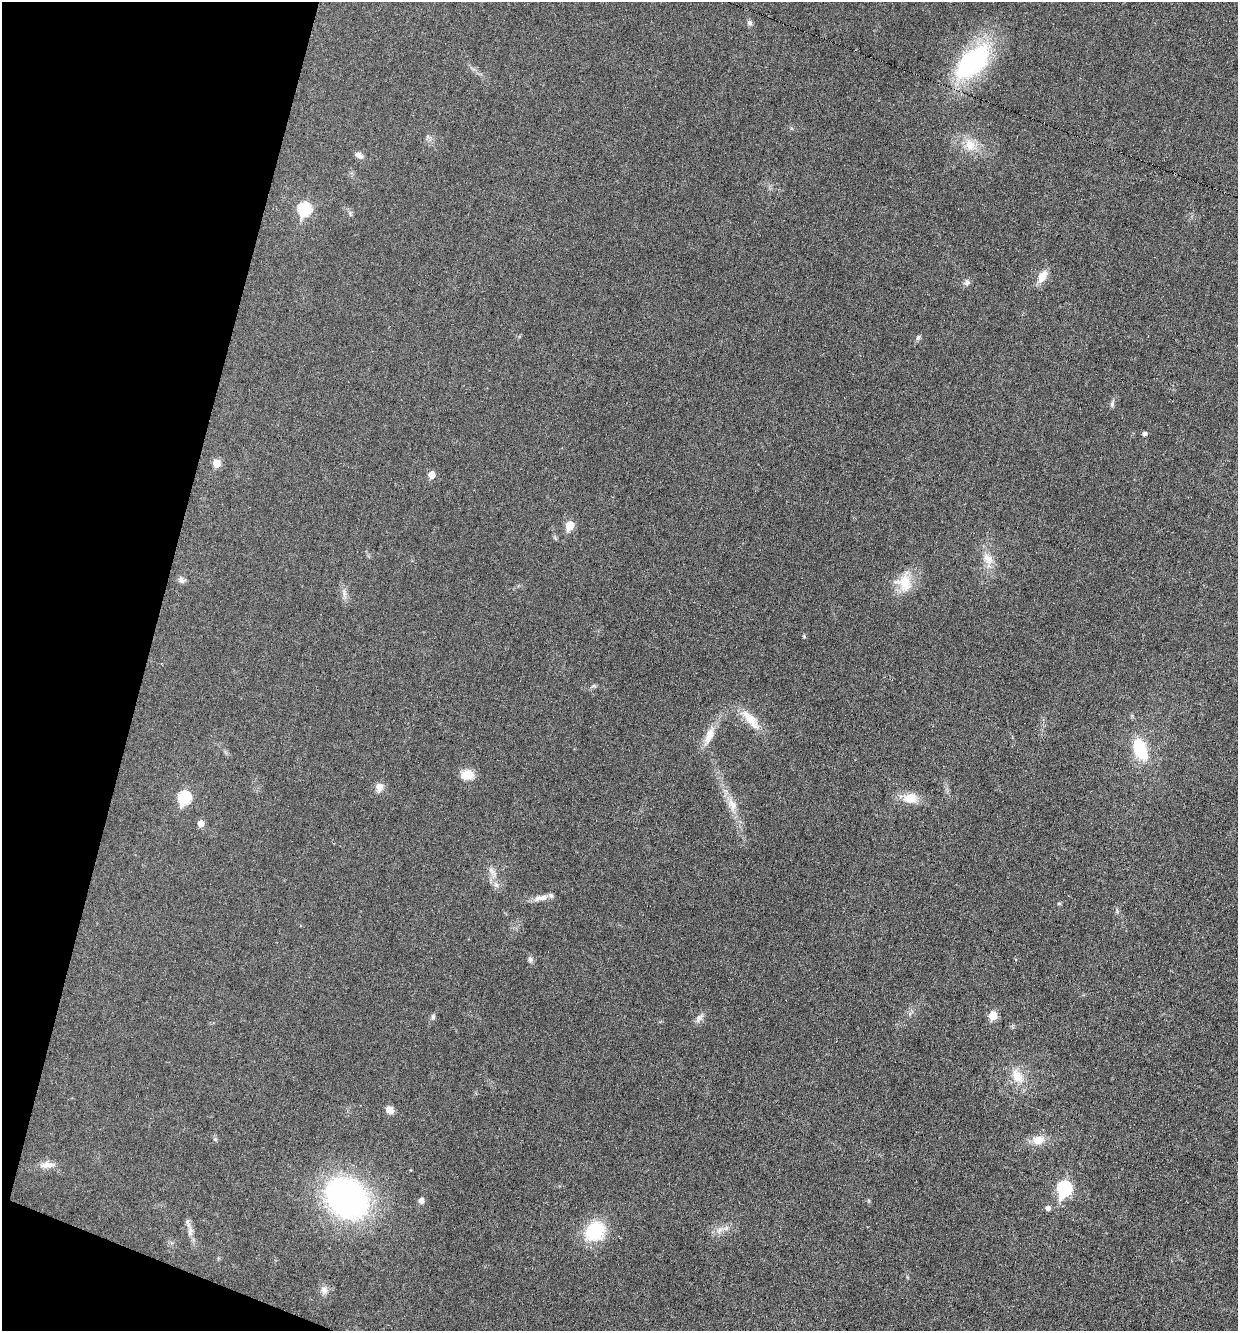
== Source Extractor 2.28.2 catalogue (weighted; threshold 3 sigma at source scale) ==
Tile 9 of 4 x 4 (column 1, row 3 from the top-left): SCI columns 260-1495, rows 1330-2658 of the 5333 x 5318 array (HDU 1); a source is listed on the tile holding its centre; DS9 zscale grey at full resolution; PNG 1240 x 1333 px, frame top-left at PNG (2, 2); no overlay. Shown black and unused: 13% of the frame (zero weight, under 3 of 6 exposures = <1% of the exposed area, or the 3 px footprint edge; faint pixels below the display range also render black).
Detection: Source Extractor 2.28.2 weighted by HDU 2 'WHT'; one run over the whole footprint, this tile lists its part. Background 0.0321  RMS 0.0039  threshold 0.0159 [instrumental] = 3 sigma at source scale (4.09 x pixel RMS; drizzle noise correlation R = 1.36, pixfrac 0.8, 0.05/0.05 arcsec/px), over >= 5 px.
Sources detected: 52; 2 inside a brighter listed object's ellipse — not listed separately; the other 50 listed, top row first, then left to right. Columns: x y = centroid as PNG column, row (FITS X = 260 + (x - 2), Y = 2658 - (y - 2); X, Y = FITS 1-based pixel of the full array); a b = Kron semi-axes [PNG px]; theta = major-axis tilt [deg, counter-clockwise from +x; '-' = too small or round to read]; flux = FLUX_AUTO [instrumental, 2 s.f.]
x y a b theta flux
749 23 8 6 -65 1
973 62 41 21 43 56
428 137 8 5 -32 0.99
970 145 22 15 -55 7.1
359 155 11 7 -30 1.7
304 209 8 6 70 36
350 213 8 4 -76 0.75
1042 276 15 9 60 4.7
967 282 9 9 - 1.3
918 338 7 5 58 0.84
1112 403 11 5 76 1
1144 434 5 5 - 1.1
217 463 6 5 - 7.2
432 475 6 5 - 4.8
569 526 6 5 - 10
988 559 18 12 -55 4.7
181 580 10 8 -27 1.4
905 583 29 17 89 9.1
344 593 21 6 -85 2.1
804 636 5 4 - 0.5
593 686 8 4 0 0.62
751 720 36 12 -50 7.3
709 736 29 10 68 5.8
1140 749 21 12 -68 17
467 775 15 12 4 4.7
379 787 11 10 - 2.6
184 798 7 6 - 36
910 798 19 13 -5 6
732 805 22 12 -67 5.3
201 824 6 5 - 3.2
491 870 19 7 -68 2.8
541 898 21 7 10 3.3
1059 903 5 5 - 0.46
530 959 9 6 -63 1
993 1016 6 5 - 9.3
433 1017 9 5 82 0.85
699 1018 14 8 49 1.9
1017 1076 25 15 -56 7.2
389 1110 9 7 -36 2.8
215 1139 6 4 -45 0.57
1038 1140 18 12 6 4.9
47 1165 21 8 5 3.2
1064 1189 8 7 - 56
347 1198 42 33 -41 110
421 1201 5 5 - 2.2
1048 1208 6 5 - 1.3
720 1230 14 7 47 2.5
190 1231 13 7 82 2
595 1231 22 18 42 21
324 1290 12 10 -81 2.2